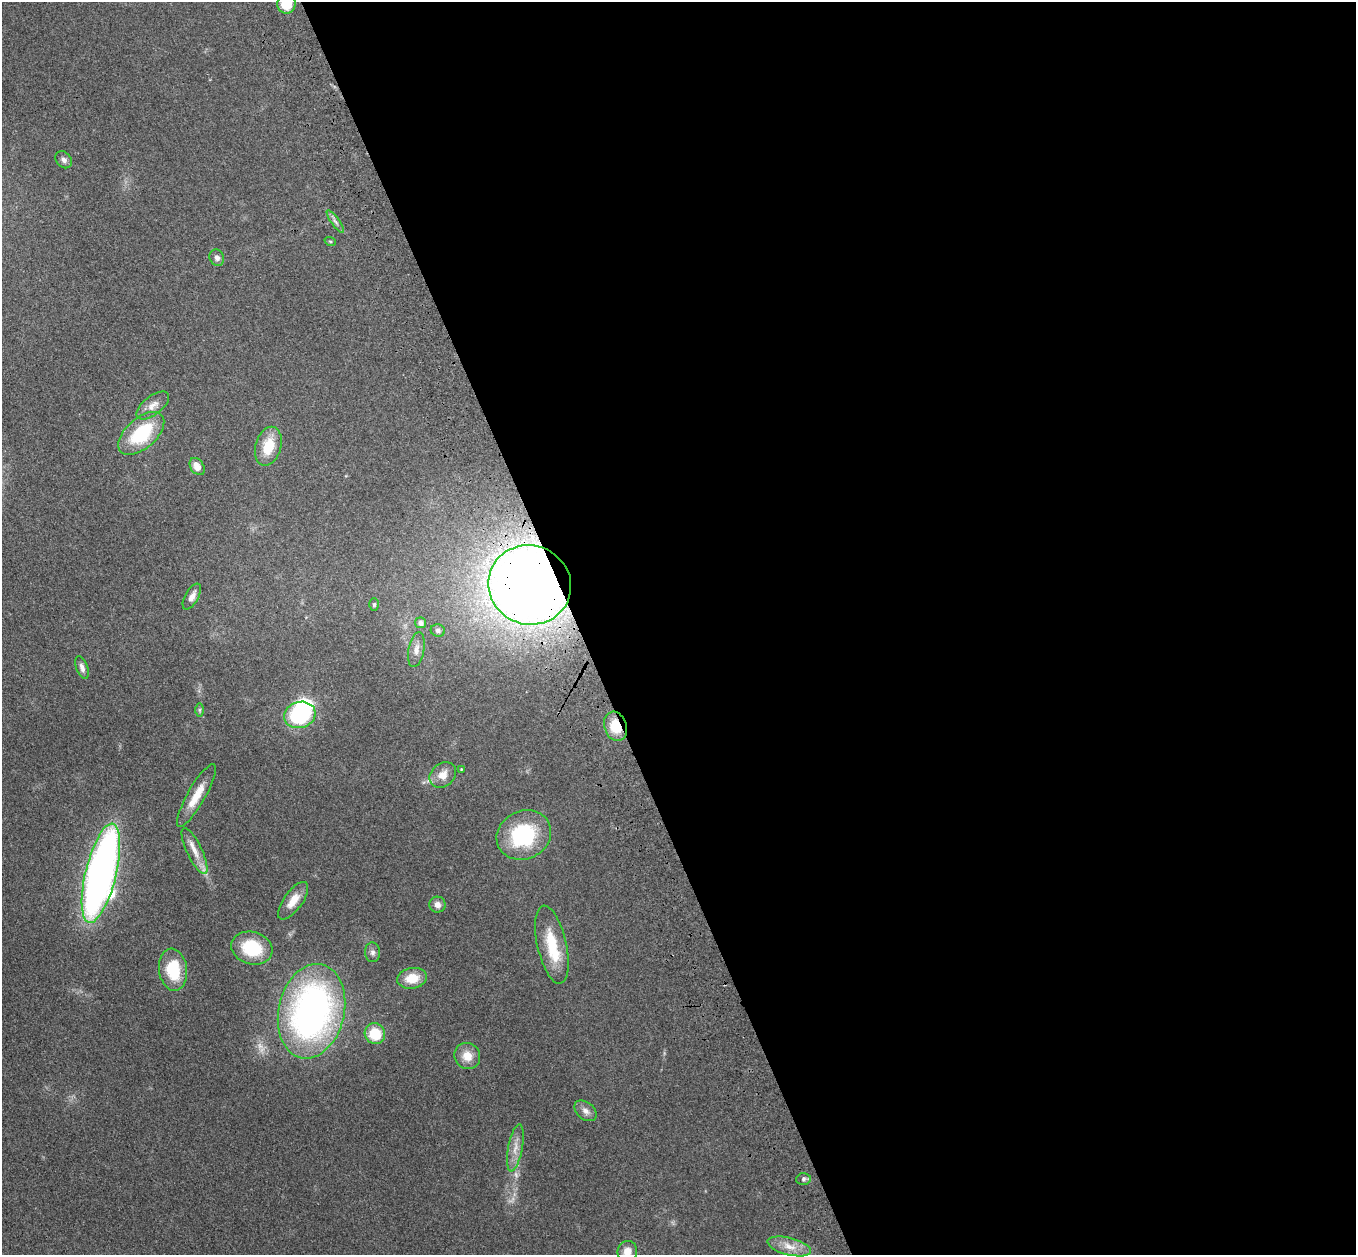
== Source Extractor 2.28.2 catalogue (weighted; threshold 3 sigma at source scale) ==
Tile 8 of 4 x 4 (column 4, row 2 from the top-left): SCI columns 4172-5525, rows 2700-3952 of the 5635 x 5524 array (HDU 1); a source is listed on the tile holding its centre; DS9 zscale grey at full resolution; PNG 1358 x 1257 px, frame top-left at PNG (2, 2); each listed source drawn as its Kron ellipse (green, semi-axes under 4 px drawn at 4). Shown black and unused: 57% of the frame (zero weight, under 3 of 4 exposures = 6% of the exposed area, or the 3 px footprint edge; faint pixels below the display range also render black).
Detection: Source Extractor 2.28.2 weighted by HDU 2 'WHT'; one run over the whole footprint, this tile lists its part. Background 0.113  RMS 0.007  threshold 0.0313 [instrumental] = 3 sigma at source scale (4.5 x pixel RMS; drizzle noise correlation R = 1.50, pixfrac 1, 0.05/0.05 arcsec/px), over >= 5 px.
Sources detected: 45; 2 too faint to see at this stretch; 1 inside a brighter object's white glare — neither listed nor drawn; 2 inside a brighter listed object's ellipse — not listed separately; the other 40 listed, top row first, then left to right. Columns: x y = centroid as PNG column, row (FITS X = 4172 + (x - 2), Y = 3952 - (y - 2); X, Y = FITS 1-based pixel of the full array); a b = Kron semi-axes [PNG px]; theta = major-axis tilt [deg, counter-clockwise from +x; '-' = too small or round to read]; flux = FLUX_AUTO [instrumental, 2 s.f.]
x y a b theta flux
286 4 9 9 - 17
64 160 9 7 -49 2.6
335 221 14 4 -55 2.4
330 241 6 3 -19 0.86
217 258 8 7 - 2.7
153 406 19 9 38 6
141 433 27 15 41 42
268 446 20 13 74 19
197 467 9 6 -56 6
530 585 42 39 -20 910
192 596 14 6 60 4.6
374 604 6 5 - 1.4
420 623 5 5 - 2.8
438 630 7 6 - 1.7
416 649 18 8 79 4.9
82 668 12 5 -71 2.9
200 710 6 4 90 1.1
300 715 16 13 16 60
615 726 15 11 -71 18
461 769 3 3 - 0.56
443 775 14 11 43 7.5
196 796 36 9 60 14
524 835 28 24 26 60
195 851 25 7 -64 7.8
101 873 51 15 76 450
293 901 22 9 54 9.4
437 905 8 8 - 3.5
552 945 40 14 -77 28
252 948 21 16 -16 33
373 952 10 7 -86 2.6
173 970 21 14 -83 29
412 978 15 10 8 13
311 1011 48 33 77 270
375 1034 11 10 - 21
467 1056 13 12 - 9.3
586 1111 12 8 -40 3.9
515 1148 24 7 79 7.4
803 1179 7 5 3 1.8
789 1246 22 8 -14 8.5
627 1251 10 10 - 7.1
Overlapping masked pixels (flux is a lower limit): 2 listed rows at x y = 530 585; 615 726
Isophote crosses this tile's border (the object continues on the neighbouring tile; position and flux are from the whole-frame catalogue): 2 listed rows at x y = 286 4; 627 1251